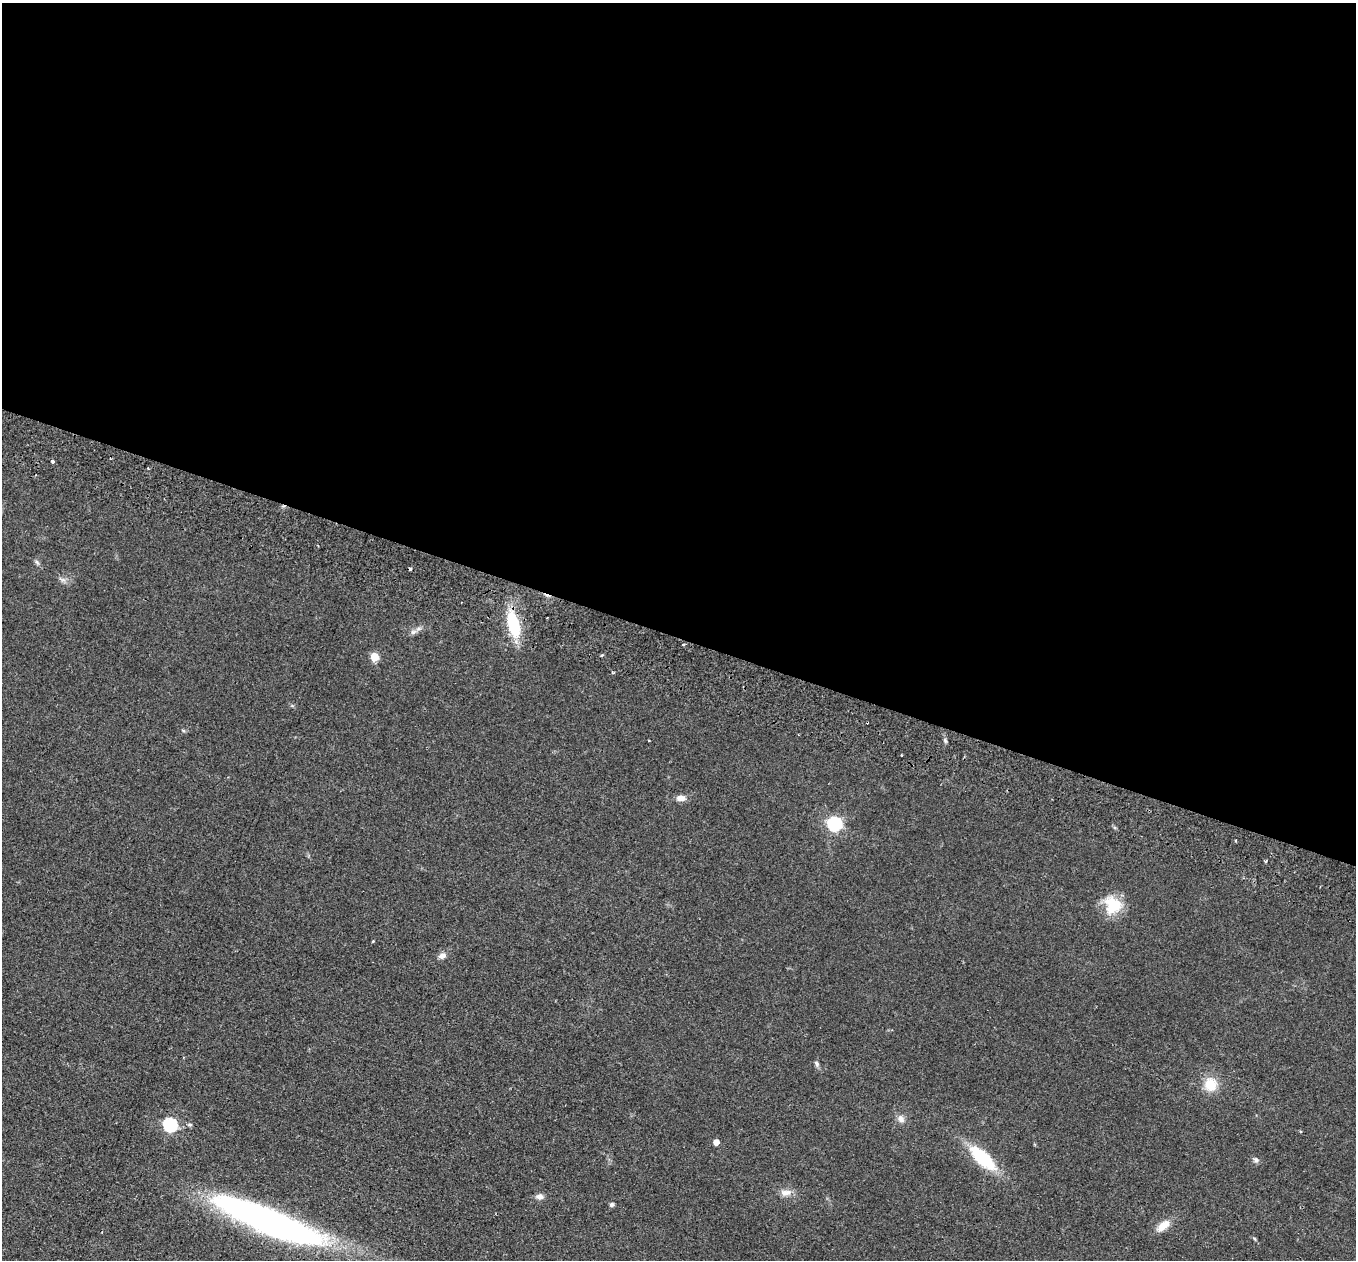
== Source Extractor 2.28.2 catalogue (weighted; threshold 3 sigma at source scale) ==
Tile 3 of 4 x 4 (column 3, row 1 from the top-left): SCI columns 2733-4086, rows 4095-5352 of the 5464 x 5543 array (HDU 1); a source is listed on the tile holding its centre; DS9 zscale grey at full resolution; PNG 1358 x 1262 px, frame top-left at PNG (2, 3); no overlay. Shown black and unused: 51% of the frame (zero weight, under 2 of 3 exposures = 3% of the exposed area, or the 3 px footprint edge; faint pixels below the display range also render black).
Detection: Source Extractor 2.28.2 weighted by HDU 2 'WHT'; one run over the whole footprint, this tile lists its part. Background 0.114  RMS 0.011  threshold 0.0476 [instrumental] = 3 sigma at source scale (4.5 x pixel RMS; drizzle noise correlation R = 1.50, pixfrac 1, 0.05/0.05 arcsec/px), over >= 5 px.
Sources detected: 33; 3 cosmic-ray / hot-pixel residue — not listed; the other 30 listed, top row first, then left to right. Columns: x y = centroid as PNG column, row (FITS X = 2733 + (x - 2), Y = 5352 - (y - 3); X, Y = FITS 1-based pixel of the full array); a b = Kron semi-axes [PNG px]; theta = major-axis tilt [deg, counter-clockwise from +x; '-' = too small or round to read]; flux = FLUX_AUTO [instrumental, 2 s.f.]
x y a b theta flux
52 461 3 3 - 8.2
37 562 7 4 -45 2
62 579 13 4 -26 3
513 624 25 11 -76 50
413 632 9 6 16 3.6
684 644 3 3 - 1.5
602 655 4 3 - 1
374 657 5 5 - 34
612 672 3 3 - 1.1
901 755 3 2 - 0.87
681 798 11 7 0 6.3
834 824 6 6 - 190
1235 840 3 3 - 1.2
1266 861 5 3 - 1.3
1113 905 23 20 -64 29
373 941 3 3 - 0.84
442 956 9 7 16 4.8
817 1064 8 5 -62 2.4
1211 1084 16 15 - 20
901 1119 11 8 -64 5.5
170 1125 6 6 - 140
190 1125 7 3 0 1.5
716 1142 5 4 - 8.7
982 1158 26 11 -44 70
1256 1160 7 6 - 2.9
786 1192 16 8 -1 7.3
540 1197 9 7 -2 4.6
612 1205 5 5 - 2.4
268 1221 122 24 -23 410
1163 1226 15 8 39 13
Overlapping masked pixels (flux is a lower limit): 1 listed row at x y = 513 624
Unlisted compact peaks at least as high as the median listed source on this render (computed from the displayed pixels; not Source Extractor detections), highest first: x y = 945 740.